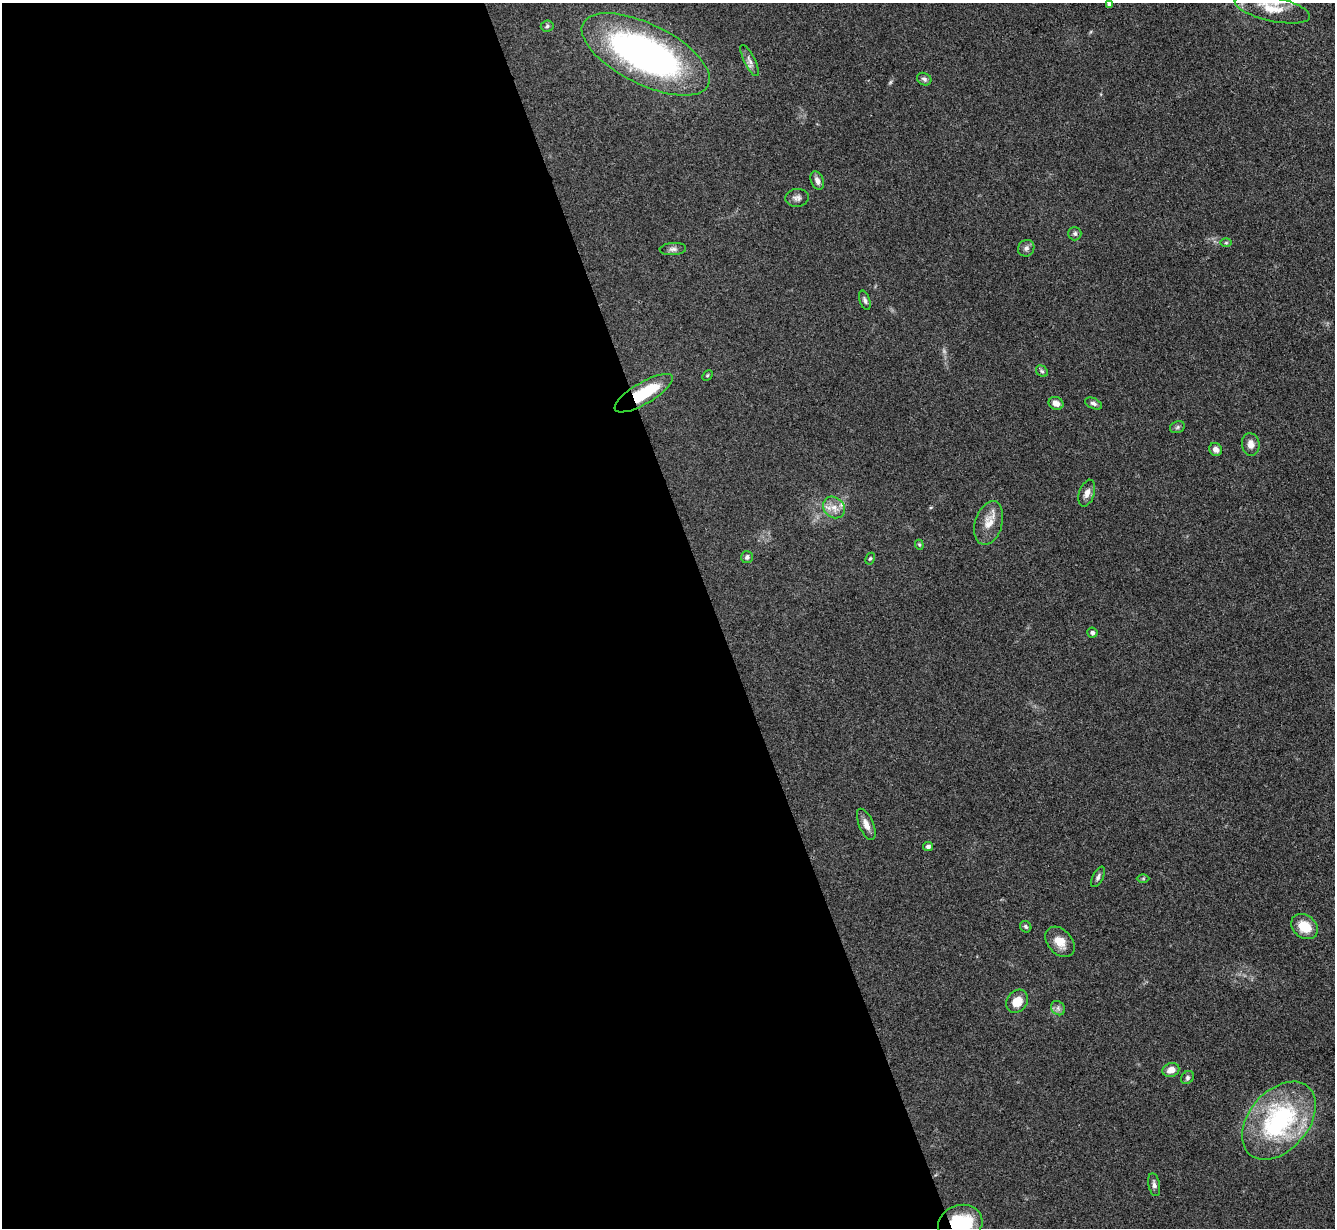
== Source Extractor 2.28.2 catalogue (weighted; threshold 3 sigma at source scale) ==
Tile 9 of 4 x 4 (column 1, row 3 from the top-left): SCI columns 9-1341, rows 1504-2729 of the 5350 x 5332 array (HDU 1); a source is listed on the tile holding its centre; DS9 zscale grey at full resolution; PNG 1337 x 1230 px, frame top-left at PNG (2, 3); each listed source drawn as its Kron ellipse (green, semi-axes under 4 px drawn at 4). Shown black and unused: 54% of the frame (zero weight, under 3 of 4 exposures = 1% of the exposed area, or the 3 px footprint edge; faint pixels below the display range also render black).
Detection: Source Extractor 2.28.2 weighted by HDU 2 'WHT'; one run over the whole footprint, this tile lists its part. Background 0.116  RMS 0.0069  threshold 0.031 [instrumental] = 3 sigma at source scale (4.5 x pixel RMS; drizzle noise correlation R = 1.50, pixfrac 1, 0.05/0.05 arcsec/px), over >= 5 px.
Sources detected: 43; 1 too faint to see at this stretch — neither listed nor drawn; the other 42 listed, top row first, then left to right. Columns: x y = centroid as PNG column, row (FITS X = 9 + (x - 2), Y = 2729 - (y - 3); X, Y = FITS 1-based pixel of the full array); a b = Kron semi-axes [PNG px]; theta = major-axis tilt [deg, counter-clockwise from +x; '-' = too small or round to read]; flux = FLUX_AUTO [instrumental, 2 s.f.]
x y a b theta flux
1109 5 4 4 - 2.5
1272 9 38 12 -12 15
547 26 6 5 - 1.3
646 54 70 30 -27 260
750 60 17 5 -64 3.4
924 79 7 6 - 1.8
817 180 9 6 -68 3.4
797 198 12 9 6 3.1
1075 234 7 6 - 1.7
1226 243 6 4 1 0.97
1026 248 9 7 45 2.5
673 249 13 6 3 2.6
865 300 10 5 -70 1.9
1042 371 6 5 - 1.3
707 375 6 4 45 0.78
644 393 33 11 31 31
1056 403 7 6 - 4.2
1093 403 9 5 -24 2
1177 427 8 6 23 1.6
1251 444 11 9 -83 5
1216 449 7 6 - 3.3
1087 493 14 7 72 4.7
834 507 12 10 -42 6.6
989 523 22 13 74 10
919 545 5 4 - 0.82
747 557 6 6 - 2
870 559 6 4 62 0.98
1092 633 5 5 - 1.7
866 824 17 7 -67 4.9
928 847 5 4 - 2.1
1098 877 11 5 62 2.1
1143 878 6 4 0 0.96
1026 927 6 5 - 1.2
1304 927 14 11 -37 15
1060 942 17 12 -47 9
1017 1001 12 10 51 10
1058 1008 8 6 -47 2.1
1171 1070 8 7 - 6.1
1188 1078 7 5 48 1.6
1279 1121 45 29 49 100
1154 1185 12 5 -79 2.4
960 1224 22 18 20 45
Overlapping masked pixels (flux is a lower limit): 2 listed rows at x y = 644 393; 960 1224
Isophote crosses this tile's border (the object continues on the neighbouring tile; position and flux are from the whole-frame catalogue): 1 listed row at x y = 960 1224